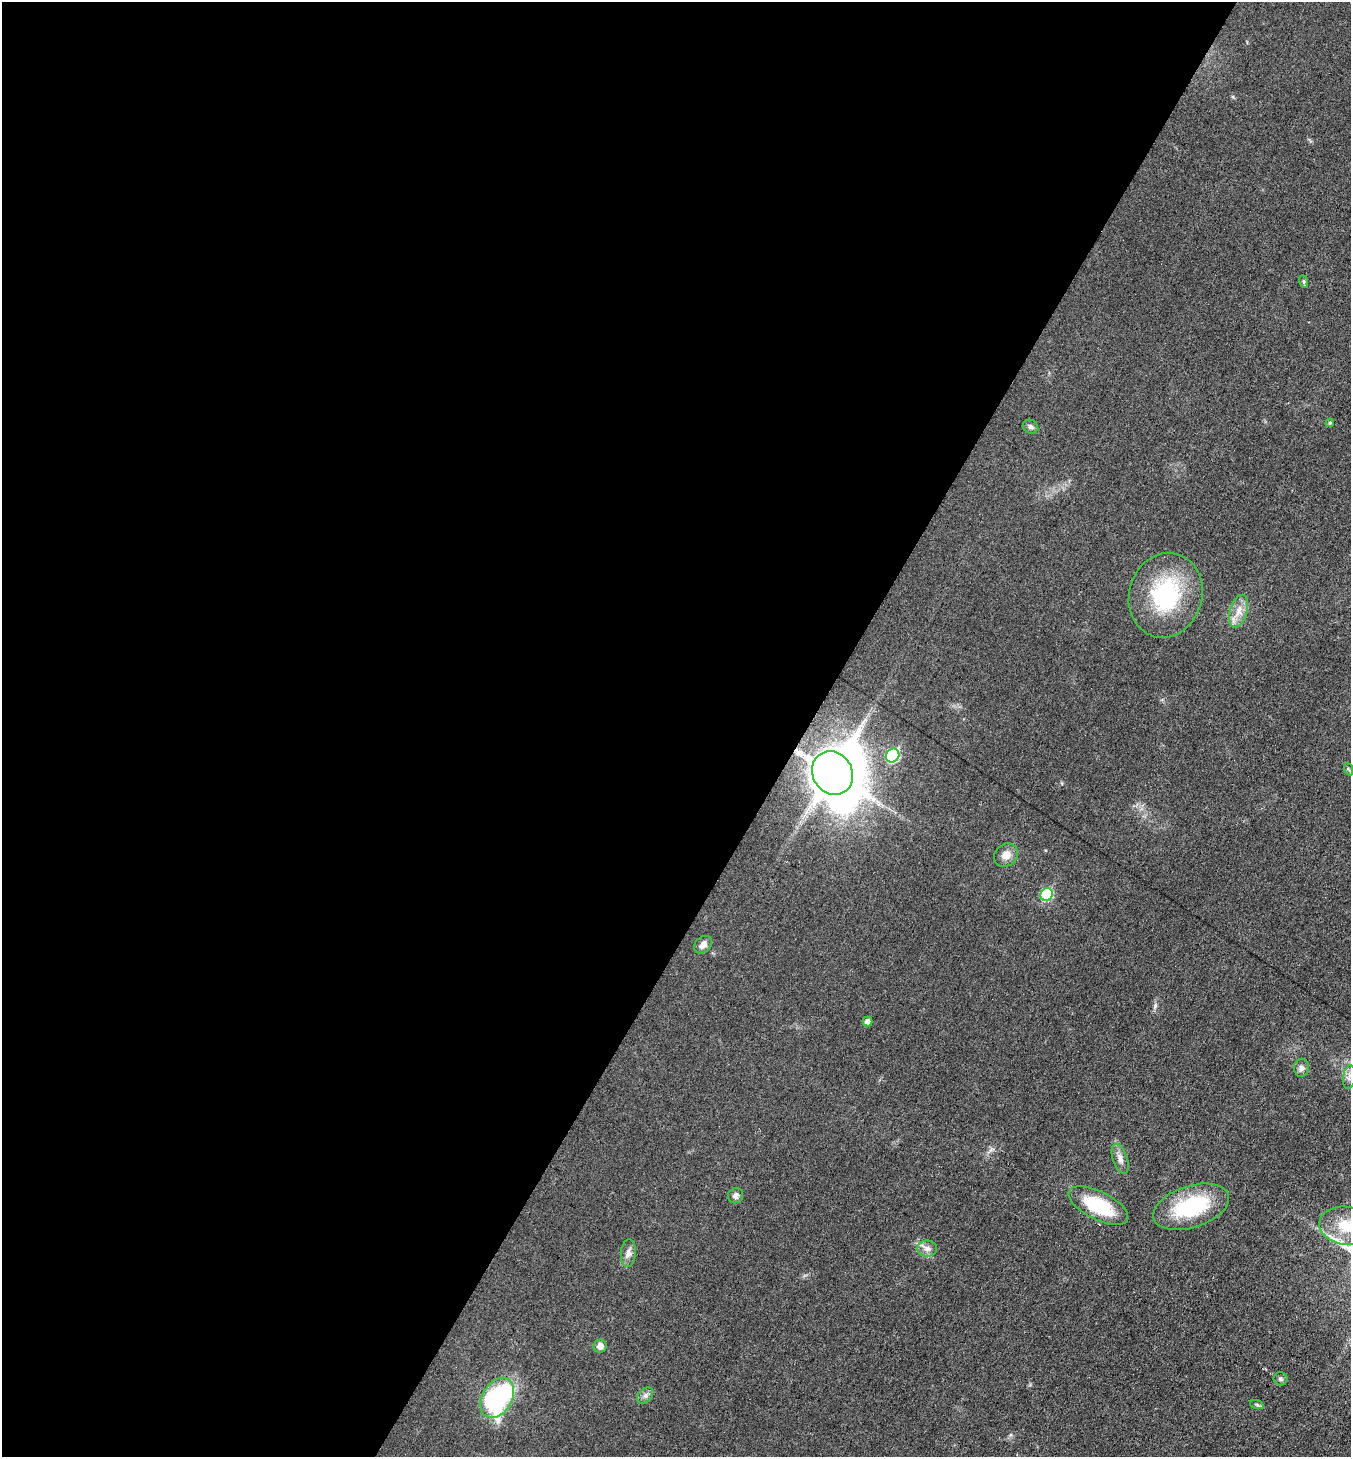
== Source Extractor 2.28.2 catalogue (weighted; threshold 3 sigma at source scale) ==
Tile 5 of 4 x 4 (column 1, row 2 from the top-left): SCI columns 147-1495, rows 2913-4367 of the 5830 x 5822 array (HDU 1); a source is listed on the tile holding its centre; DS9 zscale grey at full resolution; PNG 1353 x 1459 px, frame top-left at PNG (2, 2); each listed source drawn as its Kron ellipse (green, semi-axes under 4 px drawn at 4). Shown black and unused: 60% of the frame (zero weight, under 3 of 6 exposures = <1% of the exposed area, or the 3 px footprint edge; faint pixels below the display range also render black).
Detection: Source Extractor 2.28.2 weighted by HDU 2 'WHT'; one run over the whole footprint, this tile lists its part. Background 0.0178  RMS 0.0036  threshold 0.0147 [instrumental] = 3 sigma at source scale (4.09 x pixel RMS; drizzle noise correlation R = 1.36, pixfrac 0.8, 0.05/0.05 arcsec/px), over >= 5 px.
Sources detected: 26; all 26 listed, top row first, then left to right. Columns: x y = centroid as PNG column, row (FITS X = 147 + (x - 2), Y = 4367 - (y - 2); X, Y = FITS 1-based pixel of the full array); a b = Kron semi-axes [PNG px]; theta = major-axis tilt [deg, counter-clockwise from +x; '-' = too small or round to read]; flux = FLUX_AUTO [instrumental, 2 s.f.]
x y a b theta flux
1303 281 6 4 -70 0.5
1330 423 4 4 - 0.52
1030 427 8 6 -26 1.1
1166 595 43 36 74 33
1239 611 17 8 73 3.5
893 756 7 6 - 24
1348 769 7 4 -70 0.52
832 773 22 19 -58 1600
1006 855 13 10 42 3.1
1047 894 6 6 - 19
703 945 10 7 44 2.2
868 1022 5 5 - 2.1
1301 1068 9 7 89 1.5
1349 1077 12 6 83 1.5
1120 1159 16 7 -71 2.1
736 1196 8 7 - 1.5
1098 1206 32 14 -26 18
1191 1207 39 20 18 26
1345 1226 26 19 -9 10
927 1249 10 8 0 1.8
628 1253 14 7 85 1.9
600 1346 7 6 - 2
1280 1379 7 6 - 0.82
645 1395 9 6 47 1.2
497 1398 22 15 59 58
1257 1405 7 4 -20 0.58
Overlapping masked pixels (flux is a lower limit): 1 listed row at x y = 832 773
Isophote crosses this tile's border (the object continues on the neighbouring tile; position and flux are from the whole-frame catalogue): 1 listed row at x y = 1345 1226
Unlisted compact peaks at least as high as the median listed source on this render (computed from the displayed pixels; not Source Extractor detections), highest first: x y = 1155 1006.